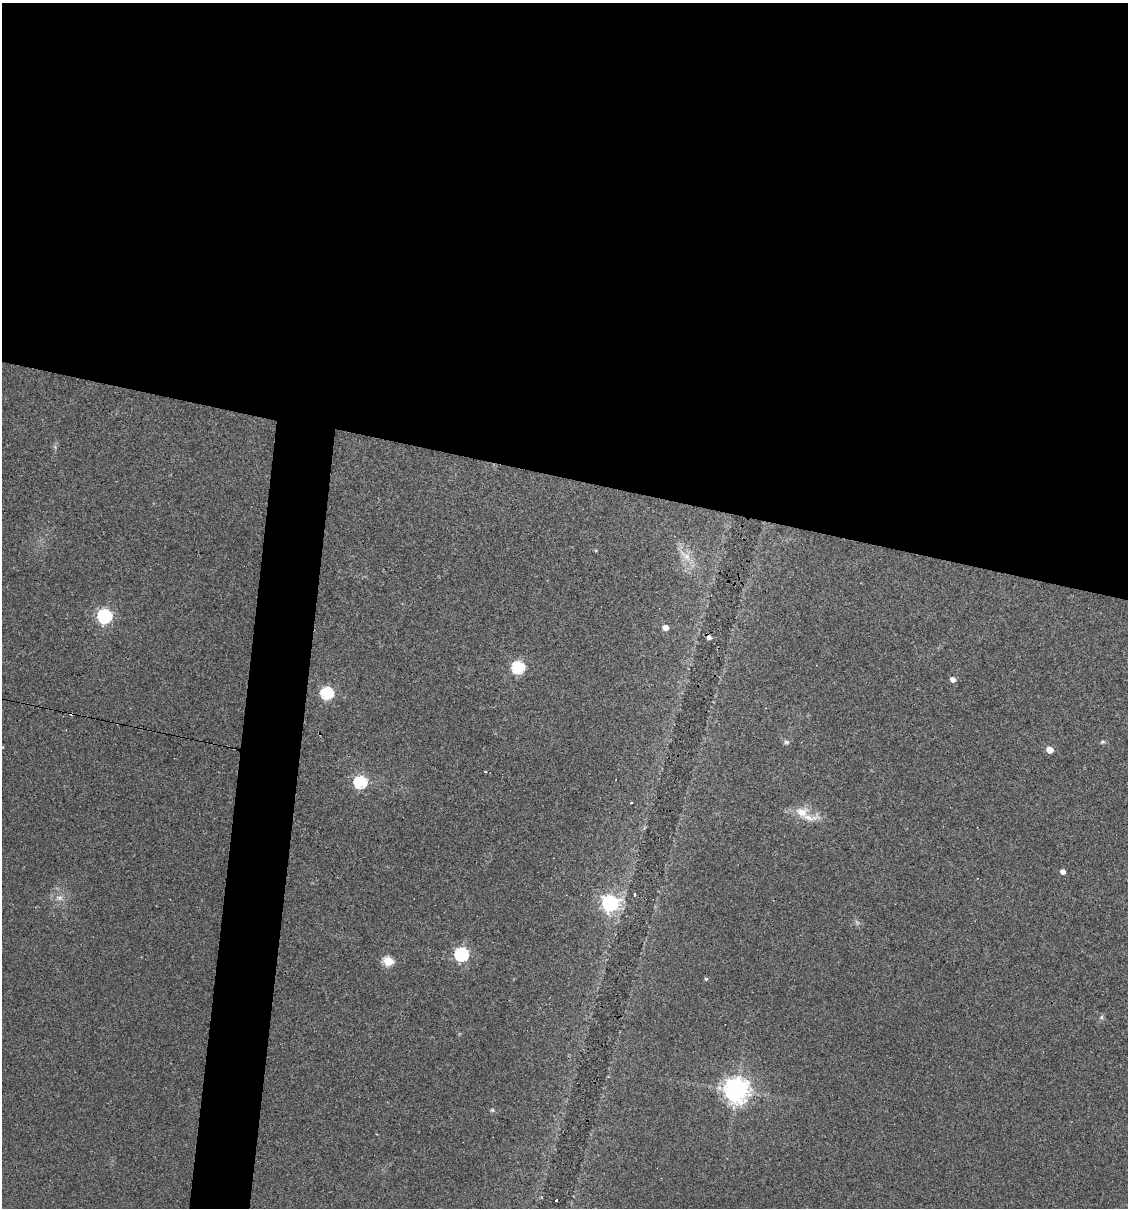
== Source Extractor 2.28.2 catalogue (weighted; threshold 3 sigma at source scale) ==
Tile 3 of 4 x 4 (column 3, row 1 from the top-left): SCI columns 2365-3490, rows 3619-4824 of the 4845 x 4824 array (HDU 1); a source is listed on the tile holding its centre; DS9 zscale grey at full resolution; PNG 1130 x 1210 px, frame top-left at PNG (2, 3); no overlay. Shown black and unused: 43% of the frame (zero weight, under 3 of 4 exposures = <1% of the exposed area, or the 3 px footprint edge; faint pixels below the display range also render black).
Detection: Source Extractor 2.28.2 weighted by HDU 2 'WHT'; one run over the whole footprint, this tile lists its part. Background 0.0911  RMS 0.0055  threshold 0.0247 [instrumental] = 3 sigma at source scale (4.5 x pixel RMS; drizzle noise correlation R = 1.50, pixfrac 1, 0.05/0.05 arcsec/px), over >= 5 px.
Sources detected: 28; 3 cosmic-ray / hot-pixel residue — not listed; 1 inside a brighter listed object's ellipse — not listed separately; the other 24 listed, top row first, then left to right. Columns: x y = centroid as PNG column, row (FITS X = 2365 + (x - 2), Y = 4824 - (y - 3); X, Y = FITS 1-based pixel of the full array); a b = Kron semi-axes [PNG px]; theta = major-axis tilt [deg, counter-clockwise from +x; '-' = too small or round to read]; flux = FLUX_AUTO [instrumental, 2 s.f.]
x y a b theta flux
685 555 25 8 -42 7.2
104 616 6 6 - 120
665 627 5 4 - 5
518 667 6 6 - 71
953 679 5 4 - 3.7
327 693 6 6 - 67
786 742 7 5 -2 1.3
1102 742 7 4 0 0.87
1050 750 5 5 - 8.9
360 782 6 6 - 74
631 803 3 2 - 0.83
802 812 20 17 2 9.7
1063 871 4 4 - 3.1
635 895 4 3 - 1.9
59 898 9 7 0 2.5
610 903 7 6 - 200
857 922 9 3 -45 1
461 954 6 6 - 100
388 961 5 5 - 33
706 979 4 4 - 0.82
1101 1017 6 5 - 1.1
736 1090 8 8 - 550
492 1110 6 5 - 0.8
556 1201 3 3 - 1.3